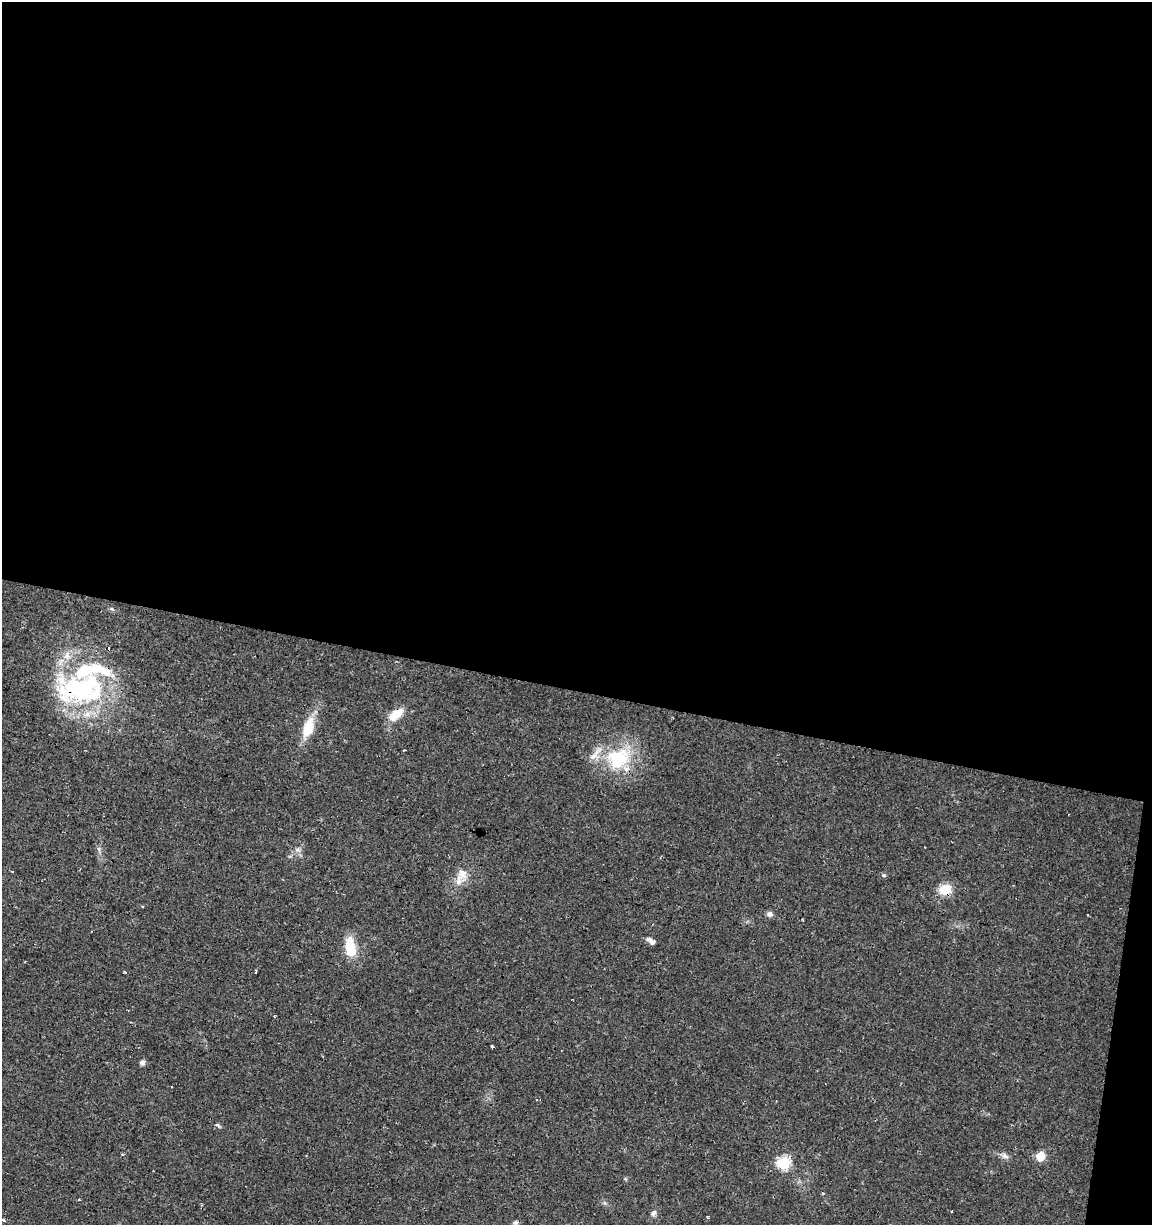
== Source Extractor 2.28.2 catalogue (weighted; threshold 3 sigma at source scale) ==
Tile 4 of 4 x 4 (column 4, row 1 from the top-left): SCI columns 3733-4882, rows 3669-4891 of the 5106 x 4899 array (HDU 1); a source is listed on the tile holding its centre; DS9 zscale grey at full resolution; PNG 1154 x 1227 px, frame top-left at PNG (2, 2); no overlay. Shown black and unused: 58% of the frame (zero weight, under 2 of 3 exposures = <1% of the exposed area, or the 3 px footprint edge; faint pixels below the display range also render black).
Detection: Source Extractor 2.28.2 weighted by HDU 2 'WHT'; one run over the whole footprint, this tile lists its part. Background 0.0131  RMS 0.0028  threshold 0.0127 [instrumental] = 3 sigma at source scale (4.5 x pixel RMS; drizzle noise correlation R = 1.50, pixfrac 1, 0.0396/0.0396 arcsec/px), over >= 5 px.
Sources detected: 39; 6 cosmic-ray / hot-pixel residue — not listed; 6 inside a brighter listed object's ellipse — not listed separately; the other 27 listed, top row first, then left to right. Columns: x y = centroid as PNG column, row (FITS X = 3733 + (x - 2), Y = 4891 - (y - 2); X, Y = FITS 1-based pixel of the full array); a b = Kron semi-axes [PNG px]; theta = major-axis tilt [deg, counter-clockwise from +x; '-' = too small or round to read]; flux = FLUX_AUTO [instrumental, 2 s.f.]
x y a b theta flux
83 688 68 39 5 43
396 715 18 9 37 5.3
308 727 27 12 72 7.2
618 758 38 31 23 18
99 849 8 5 -82 0.74
12 872 3 3 - 0.5
462 873 19 12 -69 2.9
884 875 4 4 - 0.88
945 889 6 6 - 18
769 914 8 7 - 1
803 920 3 2 - 0.31
651 941 13 6 -39 1.2
350 947 22 11 -81 7.7
256 971 4 3 - 0.64
274 1016 4 2 - 0.26
492 1047 3 3 - 1.4
142 1063 7 6 - 0.84
172 1087 3 2 - 0.35
218 1126 8 3 -44 0.41
1005 1156 10 7 -23 1.2
1041 1156 6 5 - 9.6
784 1163 6 6 - 30
823 1193 4 3 - 0.25
79 1200 3 3 - 1.2
653 1213 8 6 49 0.96
3 1220 3 2 - 0.71
515 1223 7 6 - 0.76
Overlapping masked pixels (flux is a lower limit): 3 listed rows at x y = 83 688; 396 715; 945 889